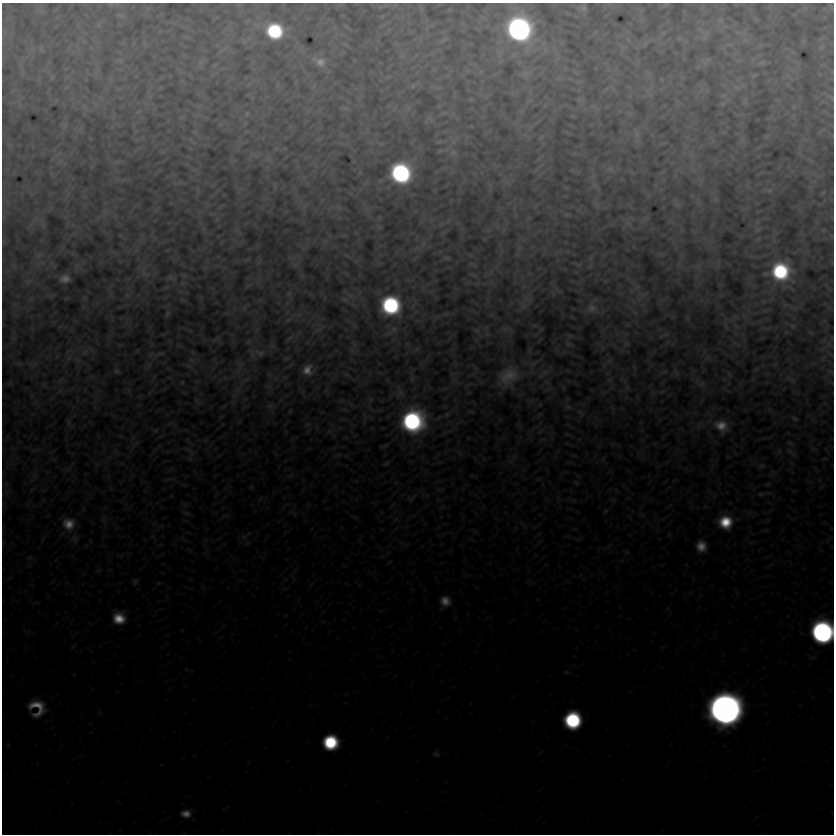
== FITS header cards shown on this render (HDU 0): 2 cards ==
NAXIS1  =                  832
NAXIS2  =                  832

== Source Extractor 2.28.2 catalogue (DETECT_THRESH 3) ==
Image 832 x 832 px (HDU 0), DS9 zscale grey, 1 PNG px = 1 image px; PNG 836 x 836 px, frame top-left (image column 1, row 832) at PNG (2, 3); no overlay
Background 3.82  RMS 1.7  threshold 5.25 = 3 sigma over >= 5 px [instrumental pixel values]
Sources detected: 69; all 69 listed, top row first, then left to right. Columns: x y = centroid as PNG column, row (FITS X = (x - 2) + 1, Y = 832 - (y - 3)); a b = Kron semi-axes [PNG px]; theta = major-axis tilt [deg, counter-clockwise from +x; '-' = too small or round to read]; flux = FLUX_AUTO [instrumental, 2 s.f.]
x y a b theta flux
666 4 7 4 19 180
583 8 8 8 - 410
120 15 7 4 -19 250
720 20 7 5 -44 250
519 29 16 15 - 63000
274 31 13 12 - 12000
704 37 8 6 46 420
822 47 7 6 - 260
41 48 8 5 80 250
320 62 17 11 -26 1400
761 63 11 6 0 360
52 77 6 4 18 160
413 86 7 6 - 260
832 98 6 5 - 180
745 101 7 4 72 210
722 104 7 4 71 200
247 114 6 5 - 180
637 134 7 4 -72 330
453 153 9 8 - 550
610 169 7 6 - 320
401 173 14 14 - 27000
769 190 7 4 0 230
823 192 7 4 56 160
678 205 7 4 -19 280
567 214 7 4 0 180
380 227 7 4 -19 140
758 229 7 4 19 240
447 258 9 4 0 170
780 271 16 15 - 14000
170 277 8 6 -26 300
65 279 8 6 4 870
345 300 10 5 -21 340
391 305 14 14 - 20000
592 308 11 10 - 680
792 326 7 5 -22 220
394 329 10 7 45 590
568 344 7 5 -45 230
626 344 7 5 -43 240
85 352 7 4 18 300
260 353 14 7 -27 540
307 370 11 9 75 1400
116 371 8 5 -41 230
831 372 9 4 -30 210
508 376 30 22 43 3900
792 380 7 4 -19 250
701 384 7 4 89 260
270 406 7 6 - 330
568 407 6 6 - 250
795 418 7 5 -44 220
412 421 17 17 - 28000
721 426 19 14 -29 2400
789 451 9 6 -27 370
762 466 7 5 20 240
576 483 6 4 -44 150
760 494 7 5 19 220
605 511 6 4 71 160
725 522 13 13 - 4500
69 524 15 14 - 2200
701 546 12 11 - 1700
135 582 8 6 89 310
445 601 13 11 -42 1600
119 618 13 12 - 3000
822 632 14 14 - 53000
37 707 21 18 -51 3600
725 709 16 16 - 290000
573 720 12 12 - 17000
330 742 12 11 - 10000
436 754 9 5 -19 270
186 814 11 9 3 1100
At the frame edge (FLAGS 8, measured only in part): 2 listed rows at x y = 832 98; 822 632